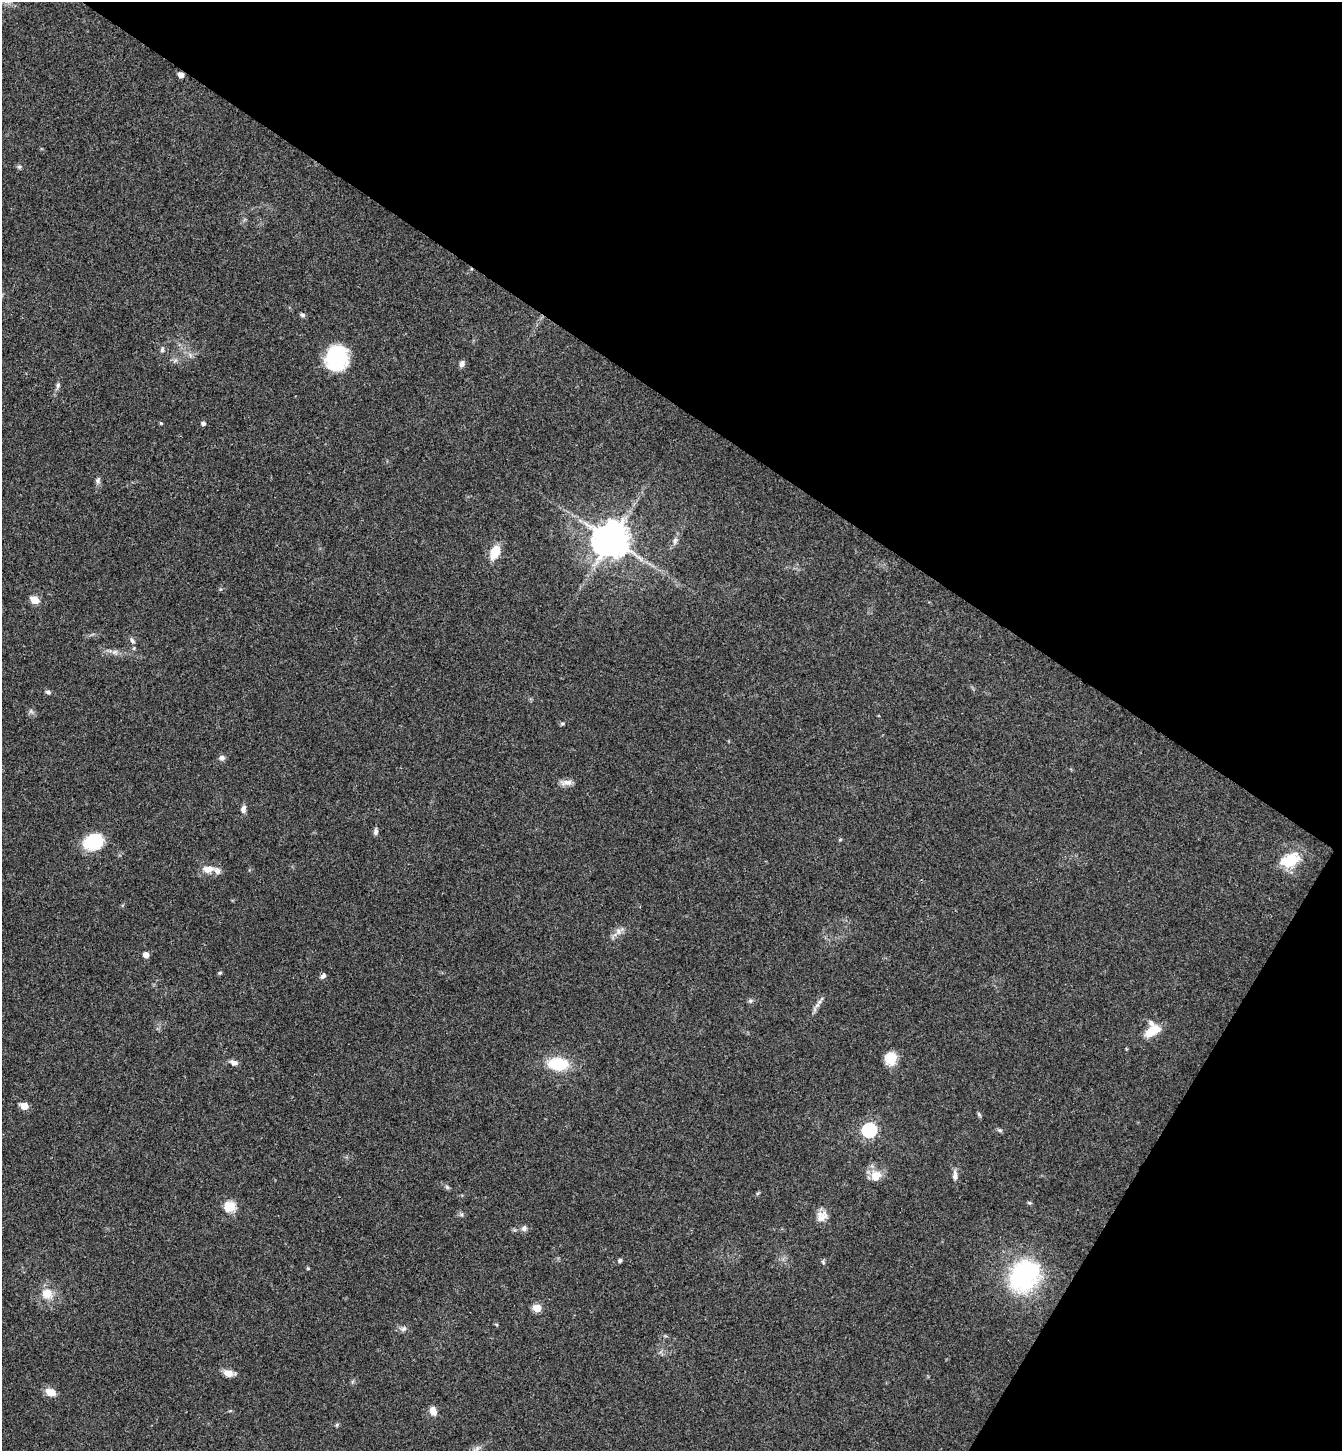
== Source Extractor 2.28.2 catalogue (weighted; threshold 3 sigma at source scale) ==
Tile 8 of 4 x 4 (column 4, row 2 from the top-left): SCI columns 4356-5695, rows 2935-4383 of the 5893 x 5870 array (HDU 1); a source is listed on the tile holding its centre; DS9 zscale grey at full resolution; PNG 1344 x 1453 px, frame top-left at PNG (2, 2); no overlay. Shown black and unused: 34% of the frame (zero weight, under 3 of 4 exposures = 6% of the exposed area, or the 3 px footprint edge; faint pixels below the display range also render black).
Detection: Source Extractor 2.28.2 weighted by HDU 2 'WHT'; one run over the whole footprint, this tile lists its part. Background 0.063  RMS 0.0054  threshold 0.0245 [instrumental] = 3 sigma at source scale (4.5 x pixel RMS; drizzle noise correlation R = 1.50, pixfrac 1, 0.05/0.05 arcsec/px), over >= 5 px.
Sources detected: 57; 2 inside a brighter listed object's ellipse — not listed separately; the other 55 listed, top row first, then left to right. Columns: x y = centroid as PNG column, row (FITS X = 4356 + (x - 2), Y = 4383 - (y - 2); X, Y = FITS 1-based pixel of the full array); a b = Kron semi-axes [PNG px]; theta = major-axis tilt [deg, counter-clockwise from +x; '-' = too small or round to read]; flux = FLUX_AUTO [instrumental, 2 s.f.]
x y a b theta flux
181 75 5 4 - 4.7
19 167 6 5 - 0.97
302 315 6 5 - 1.3
162 350 7 5 75 1.1
336 358 25 22 75 36
462 364 8 6 64 2.1
58 385 6 5 - 1.1
161 423 4 3 - 0.67
203 424 5 4 - 1.4
98 480 8 6 79 1.5
611 540 10 9 - 1400
675 541 10 6 74 1.8
495 552 16 9 67 10
35 600 5 5 - 19
132 641 8 5 -47 1.3
115 652 8 6 1 1.8
48 692 6 5 - 1.3
562 724 6 4 1 0.77
222 758 7 6 - 1.9
567 782 16 7 6 3.2
243 809 10 7 79 2.2
376 832 8 5 79 1.4
93 841 19 14 23 27
1290 860 28 16 25 14
208 869 15 8 3 5.5
618 931 10 5 -89 1.8
146 955 5 4 - 5
220 973 5 4 - 0.67
323 976 7 5 38 1.8
750 1001 7 4 18 0.88
817 1005 9 5 49 1.9
1152 1031 18 9 35 11
890 1058 12 10 89 13
233 1062 11 6 -21 2.1
558 1064 25 15 -4 18
24 1106 5 5 - 10
979 1114 7 4 -45 0.79
869 1130 6 6 - 110
1000 1130 7 4 -1 0.94
955 1175 14 6 89 2.5
876 1176 17 14 47 6.5
447 1187 7 4 -46 1
230 1206 6 5 - 36
822 1216 15 13 39 4.8
524 1228 8 7 - 1.8
620 1260 5 5 - 1.1
823 1262 7 4 -66 0.83
1024 1276 43 34 54 61
47 1293 14 13 - 7.9
537 1308 5 5 - 15
403 1329 9 6 19 1.7
228 1373 12 8 -18 4.1
50 1392 11 8 -24 6.1
433 1411 11 8 -70 3.8
477 1448 8 5 59 1.6
Overlapping masked pixels (flux is a lower limit): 1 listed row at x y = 181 75